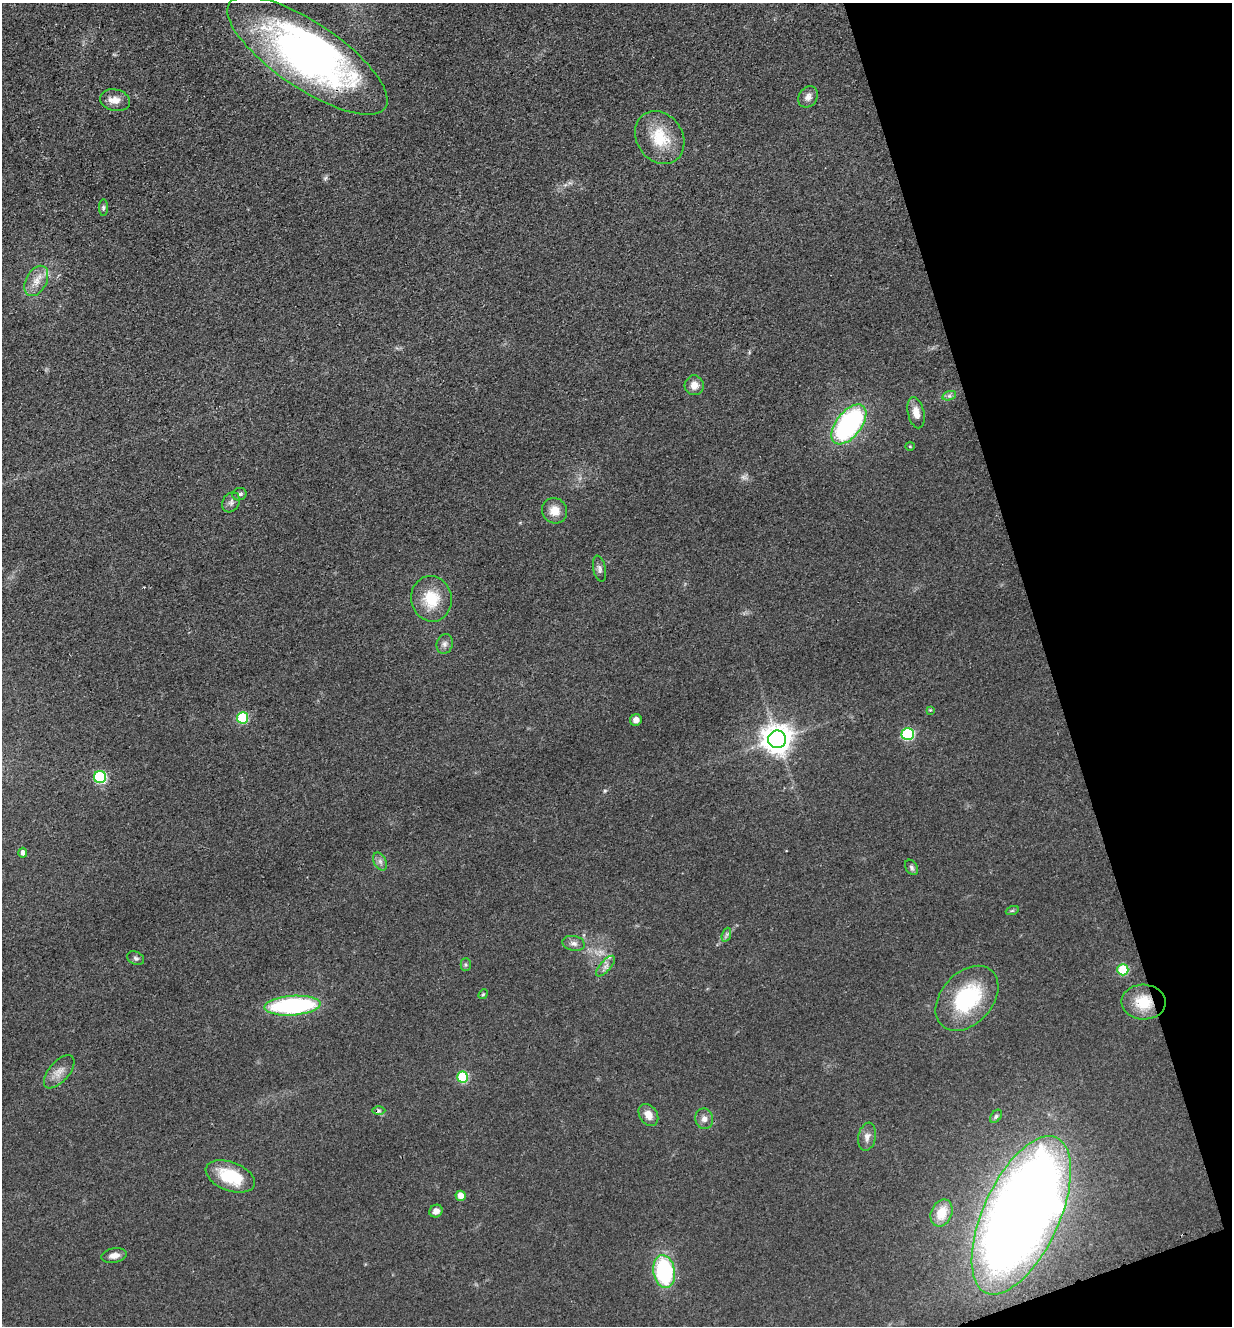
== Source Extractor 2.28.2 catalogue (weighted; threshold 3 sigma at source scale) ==
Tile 12 of 4 x 4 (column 4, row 3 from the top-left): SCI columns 3993-5222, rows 1421-2744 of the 5402 x 5487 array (HDU 1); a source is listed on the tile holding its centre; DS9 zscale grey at full resolution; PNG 1234 x 1328 px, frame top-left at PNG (2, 3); each listed source drawn as its Kron ellipse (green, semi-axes under 4 px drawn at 4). Shown black and unused: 16% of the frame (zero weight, under 3 of 4 exposures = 7% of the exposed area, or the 3 px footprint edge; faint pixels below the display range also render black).
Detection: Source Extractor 2.28.2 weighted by HDU 2 'WHT'; one run over the whole footprint, this tile lists its part. Background 0.0607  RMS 0.0072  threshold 0.0322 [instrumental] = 3 sigma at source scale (4.5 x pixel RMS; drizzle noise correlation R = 1.50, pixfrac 1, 0.05/0.05 arcsec/px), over >= 5 px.
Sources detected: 54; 1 too faint to see at this stretch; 2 inside a brighter object's white glare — neither listed nor drawn; the other 51 listed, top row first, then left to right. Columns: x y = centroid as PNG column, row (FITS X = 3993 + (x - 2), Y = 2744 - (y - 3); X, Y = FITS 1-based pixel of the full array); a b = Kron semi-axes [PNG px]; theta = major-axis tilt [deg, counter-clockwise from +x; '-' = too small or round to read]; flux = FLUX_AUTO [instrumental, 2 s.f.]
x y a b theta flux
307 55 94 33 -34 310
808 97 11 9 57 4.2
115 100 15 10 -15 7.1
660 138 28 23 -55 26
103 208 8 4 90 1.6
36 281 16 10 62 8.2
694 385 10 9 - 6.1
949 396 7 4 18 2.1
916 413 16 8 -77 7.7
849 424 23 12 52 140
910 446 5 4 - 0.84
240 494 7 6 - 1.7
231 502 10 8 60 3.1
555 511 13 12 - 9.3
600 569 13 6 -78 2.7
431 599 23 20 -79 24
445 644 10 8 75 3.2
930 710 4 4 - 0.72
242 718 6 5 - 53
636 720 6 5 - 4.1
908 734 6 6 - 72
777 739 9 9 - 1100
100 777 6 6 - 71
23 853 5 4 - 3.1
380 861 9 6 -63 2.7
911 867 8 6 -58 1.9
1012 911 6 4 19 1
726 935 7 4 71 1.6
573 943 11 7 -11 3.5
136 958 9 6 -25 1.9
466 965 6 5 - 1.4
605 966 13 5 48 3.6
1123 970 5 5 - 36
483 994 5 4 - 0.88
967 998 37 25 48 64
1144 1002 22 17 -2 21
292 1006 28 9 4 110
59 1072 20 10 49 7.3
463 1077 5 5 - 46
379 1111 6 4 0 1.4
648 1115 12 8 -55 7.4
996 1116 7 5 54 1.4
704 1119 10 9 - 4.2
867 1137 14 8 78 4.7
230 1176 26 14 -21 33
460 1196 5 5 - 6.8
436 1211 7 6 - 5
942 1213 14 10 67 12
1021 1215 85 38 65 1100
114 1255 13 7 10 5
664 1271 16 11 -81 79
Overlapping masked pixels (flux is a lower limit): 2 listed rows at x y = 307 55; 1144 1002